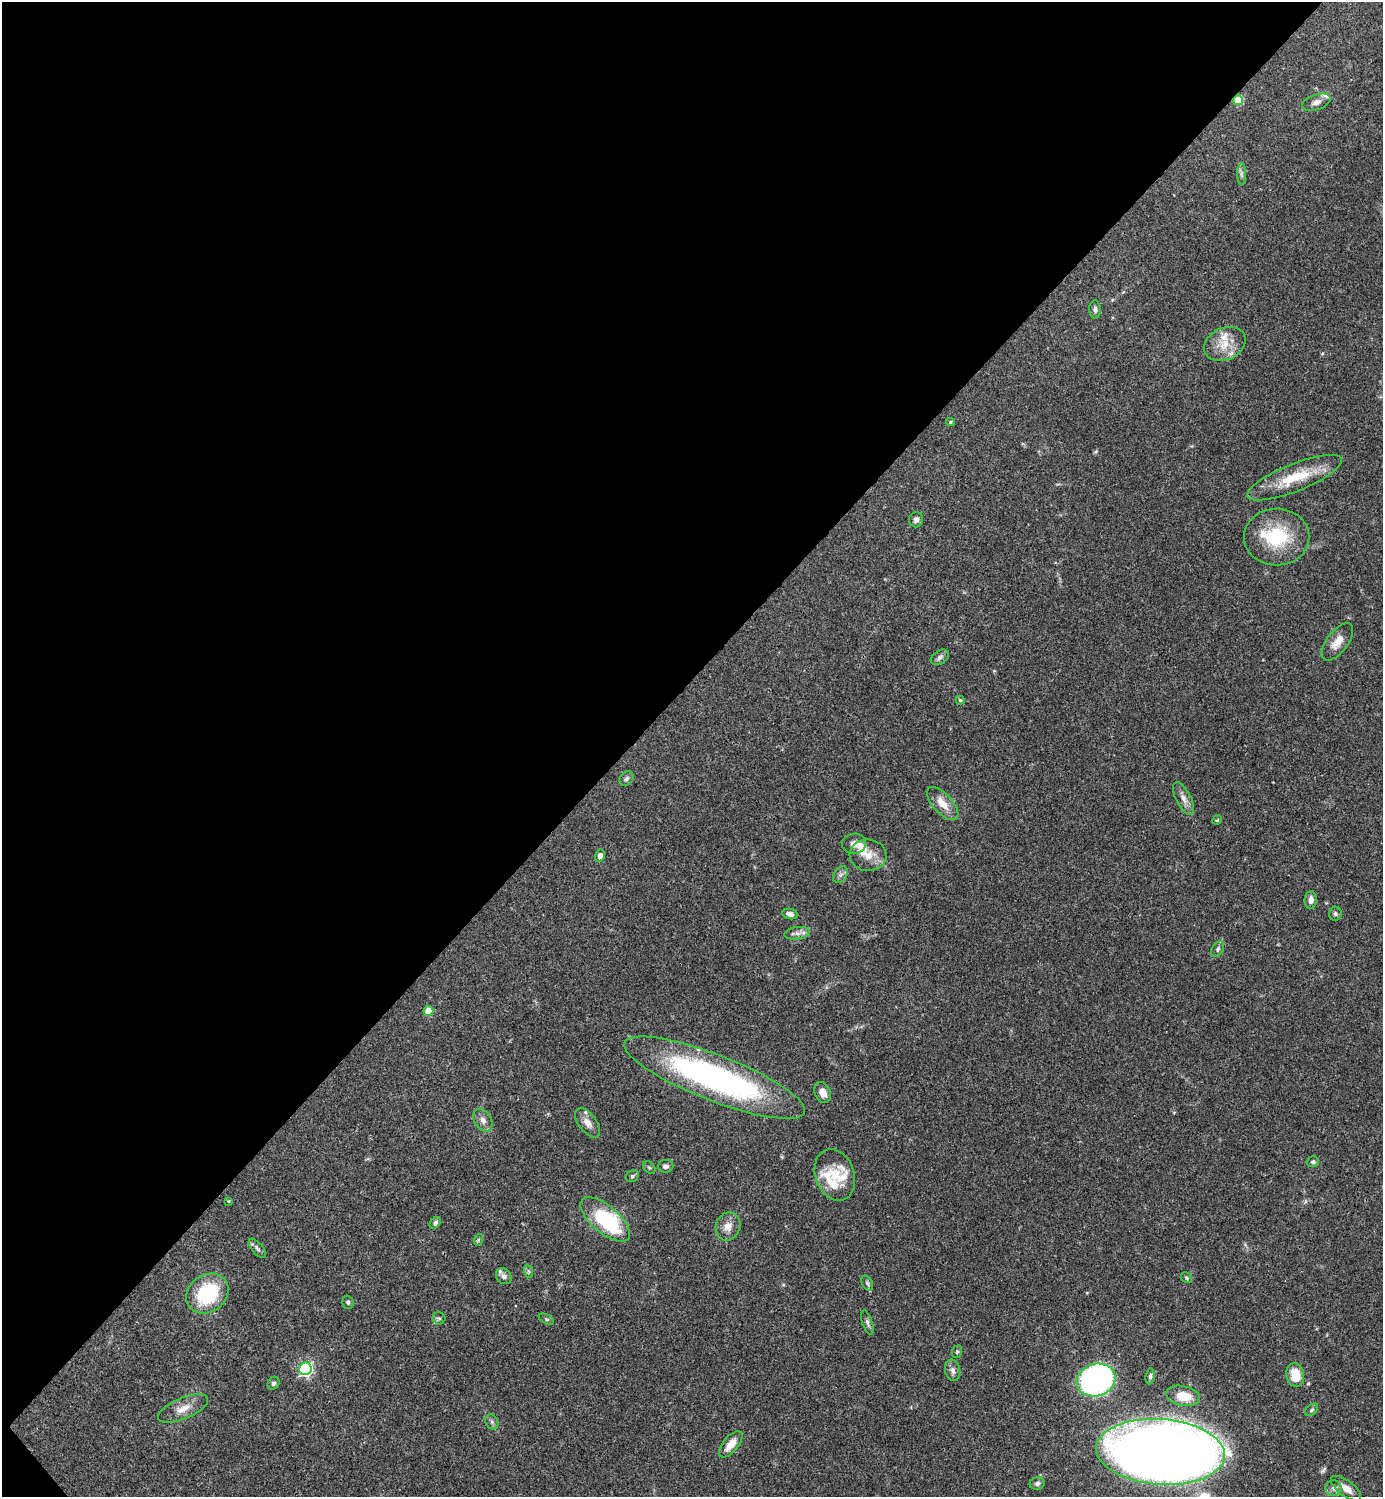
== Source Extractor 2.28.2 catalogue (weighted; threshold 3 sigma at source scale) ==
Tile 5 of 4 x 4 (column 1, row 2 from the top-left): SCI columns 300-1680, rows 2989-4483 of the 5980 x 5981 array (HDU 1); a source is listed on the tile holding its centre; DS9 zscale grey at full resolution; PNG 1385 x 1499 px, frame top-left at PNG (2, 2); each listed source drawn as its Kron ellipse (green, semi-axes under 4 px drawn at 4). Shown black and unused: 46% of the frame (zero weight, under 3 of 4 exposures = <1% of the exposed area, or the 3 px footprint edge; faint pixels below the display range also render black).
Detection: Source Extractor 2.28.2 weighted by HDU 2 'WHT'; one run over the whole footprint, this tile lists its part. Background 0.0381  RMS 0.0026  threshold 0.0118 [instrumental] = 3 sigma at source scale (4.5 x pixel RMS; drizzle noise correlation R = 1.50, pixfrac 1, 0.05/0.05 arcsec/px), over >= 5 px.
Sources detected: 78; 12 inside a brighter listed object's ellipse — not listed separately; the other 66 listed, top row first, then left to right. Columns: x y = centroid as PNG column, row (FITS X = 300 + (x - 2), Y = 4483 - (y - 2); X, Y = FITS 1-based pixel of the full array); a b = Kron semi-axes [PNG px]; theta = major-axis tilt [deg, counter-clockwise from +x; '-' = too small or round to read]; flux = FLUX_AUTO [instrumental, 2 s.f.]
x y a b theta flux
1238 100 5 5 - 8.8
1316 102 15 7 19 1.5
1242 174 11 4 90 0.73
1095 309 9 6 -89 0.86
1225 344 21 16 26 5.3
950 422 4 4 - 0.32
1295 478 51 13 22 11
916 520 8 7 - 1
1277 537 33 28 1 15
1337 642 22 10 53 3.3
940 657 10 6 33 0.88
960 700 4 4 - 0.3
626 779 8 6 46 0.67
1183 798 18 7 -63 1.9
943 804 21 9 -48 3.8
1217 820 5 4 - 0.26
854 844 12 10 9 1.8
868 855 18 15 -6 4.3
600 856 6 5 - 1.3
841 875 9 6 53 0.94
1311 900 9 6 86 1.4
790 914 8 5 -11 1.1
1335 914 7 6 - 0.54
797 933 13 6 9 1.4
1218 949 8 5 62 0.68
428 1011 5 5 - 4.1
714 1078 96 23 -21 80
823 1092 11 7 -67 2.3
483 1120 12 8 -59 1.6
588 1123 17 9 -53 2.2
1313 1162 6 5 - 0.57
666 1166 7 6 - 0.93
649 1168 7 5 -47 0.41
835 1175 26 19 -70 6.6
632 1176 7 5 34 0.51
228 1201 4 4 - 0.24
605 1219 30 13 -40 23
435 1223 6 4 48 0.63
728 1226 14 12 69 2.6
478 1240 6 4 72 0.34
257 1248 12 5 -49 0.84
528 1271 7 4 -71 0.48
504 1276 8 7 - 0.94
1186 1278 6 4 -48 0.41
867 1283 8 5 -61 0.56
207 1293 22 18 37 18
348 1302 7 5 -73 0.52
439 1318 6 6 - 0.51
546 1319 8 4 -27 0.43
867 1323 12 5 -72 0.79
957 1352 6 5 - 0.38
305 1369 6 6 - 54
953 1370 11 7 -77 1.2
1295 1375 12 9 -80 5.6
1150 1376 8 4 84 0.65
1096 1380 20 16 16 80
273 1383 7 5 57 0.65
1183 1396 17 10 -11 5.3
183 1408 27 10 22 3.4
1312 1410 7 5 41 0.47
492 1422 8 6 -63 0.76
731 1444 16 7 50 3.2
1160 1452 64 32 -4 600
1037 1483 7 6 - 0.7
1334 1488 8 8 - 1.1
1346 1488 18 7 -37 2.7
Overlapping masked pixels (flux is a lower limit): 2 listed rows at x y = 1238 100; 1160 1452